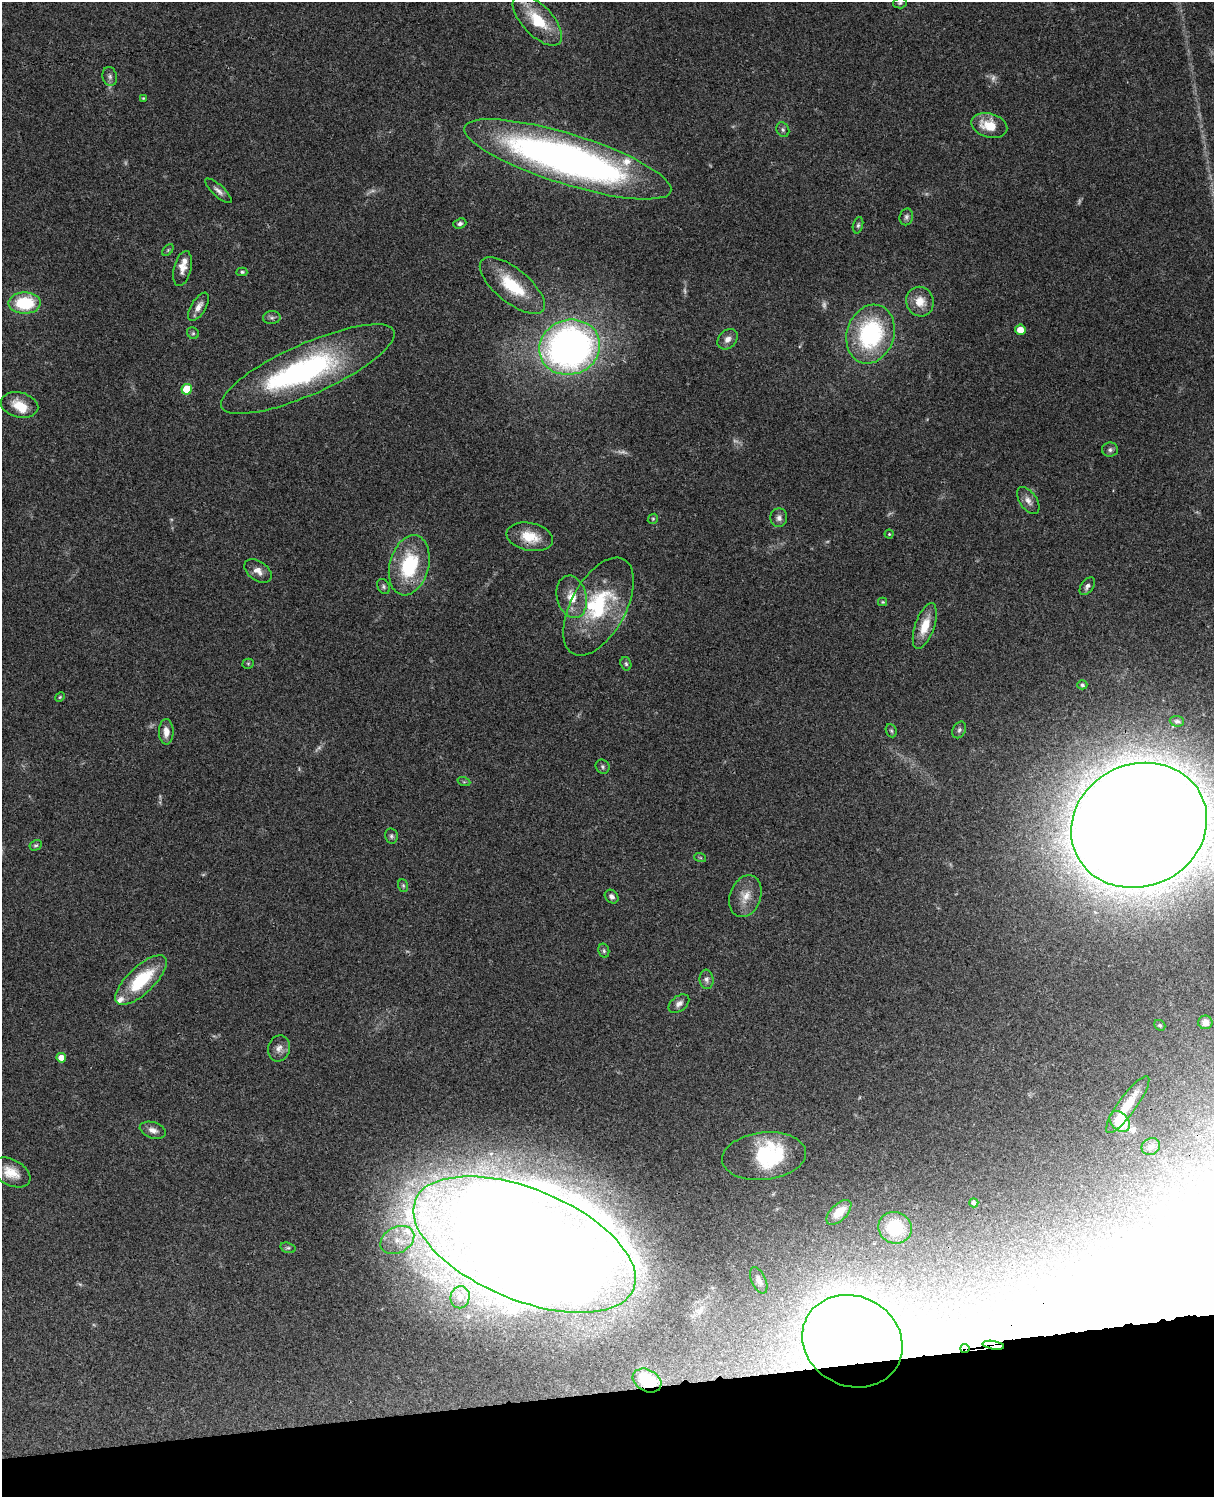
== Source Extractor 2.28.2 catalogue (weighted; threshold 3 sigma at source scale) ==
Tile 10 of 4 x 3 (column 2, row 3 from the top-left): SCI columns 1333-2544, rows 277-1771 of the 5087 x 4925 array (HDU 1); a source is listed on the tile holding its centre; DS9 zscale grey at full resolution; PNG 1216 x 1499 px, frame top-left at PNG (2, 2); each listed source drawn as its Kron ellipse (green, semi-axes under 4 px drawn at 4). Shown black and unused: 7% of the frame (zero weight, under 3 of 4 exposures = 6% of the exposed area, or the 3 px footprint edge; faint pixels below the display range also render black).
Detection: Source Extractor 2.28.2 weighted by HDU 2 'WHT'; one run over the whole footprint, this tile lists its part. Background 0.0774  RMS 0.0059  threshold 0.0264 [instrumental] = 3 sigma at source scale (4.5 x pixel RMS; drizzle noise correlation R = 1.50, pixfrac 1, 0.05/0.05 arcsec/px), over >= 5 px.
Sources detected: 110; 15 too faint to see at this stretch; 5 inside a brighter object's white glare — neither listed nor drawn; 6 inside a brighter listed object's ellipse — not listed separately; the other 84 listed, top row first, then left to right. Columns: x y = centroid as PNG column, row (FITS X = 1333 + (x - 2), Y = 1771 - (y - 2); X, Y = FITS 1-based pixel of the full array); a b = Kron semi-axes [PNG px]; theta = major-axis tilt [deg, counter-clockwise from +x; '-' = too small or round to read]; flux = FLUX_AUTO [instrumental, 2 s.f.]
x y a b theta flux
900 3 7 5 5 1.1
537 20 32 15 -47 23
110 77 10 7 -79 2
143 98 3 2 - 0.46
989 126 18 12 -16 14
783 130 7 6 - 1.4
568 159 108 25 -17 340
218 191 17 5 -43 2.8
906 217 8 6 77 1.7
460 224 7 4 20 1.4
858 225 8 5 75 1.3
168 250 7 4 46 0.76
182 269 18 8 76 4.5
242 272 5 4 - 0.83
512 286 40 17 -39 25
920 302 15 13 -72 8.5
25 303 16 10 1 30
199 307 16 7 59 4.1
272 318 9 6 4 1.7
1020 330 5 5 - 7.6
193 333 6 5 - 0.98
870 334 30 23 72 70
728 339 11 8 43 3.7
569 347 31 27 16 290
308 369 94 25 24 120
187 389 5 5 - 23
19 405 19 12 -14 10
1110 450 8 7 - 1.7
1028 500 15 8 -55 3.8
779 518 9 8 - 2.7
653 519 5 4 - 0.76
889 534 4 4 - 0.65
530 537 23 14 -11 14
409 565 30 19 75 40
258 571 15 9 -37 4.4
383 586 8 6 -60 1.3
1087 586 10 6 54 2.1
572 597 21 14 -76 10
883 602 4 4 - 0.67
599 607 54 27 62 50
925 626 24 9 71 13
248 664 5 5 - 0.78
626 664 7 5 -74 1.1
1082 685 5 4 - 1.1
60 697 5 4 - 0.68
1177 721 7 5 -6 1.3
959 730 9 6 63 1.5
891 731 7 5 -68 1
166 732 13 7 -89 5
603 767 7 6 - 1.3
464 782 6 4 -18 0.83
1139 825 69 61 25 4500
391 836 8 6 -80 1.4
36 845 6 5 - 0.99
700 857 6 4 -19 0.64
403 886 6 5 - 0.89
745 896 21 15 70 8.8
612 897 7 6 - 2.2
604 951 7 5 -76 1.1
706 979 10 7 -83 2
141 980 33 13 44 31
679 1004 12 7 38 2.8
1205 1022 7 7 - 3.4
1160 1025 6 5 - 0.86
279 1048 13 11 76 4.1
61 1058 5 4 - 6.6
1128 1105 34 9 54 13
1120 1121 12 8 -45 32
153 1130 13 8 -19 3.5
1151 1147 9 8 - 2.3
764 1156 42 23 6 41
11 1172 21 13 -28 9.8
974 1203 4 4 - 2
839 1212 15 8 45 9.2
895 1228 17 15 -19 24
397 1240 18 13 28 10
524 1244 118 55 -22 2700
288 1248 8 5 -15 1.1
759 1280 14 7 -65 2.8
460 1297 11 9 73 4.2
852 1341 51 45 -27 1200
993 1345 11 4 -9 130
965 1349 4 4 - 2.7
647 1380 15 11 -27 19
Overlapping masked pixels (flux is a lower limit): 6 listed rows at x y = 530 537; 524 1244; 852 1341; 993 1345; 965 1349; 647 1380
Isophote crosses this tile's border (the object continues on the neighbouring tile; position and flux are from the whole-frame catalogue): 1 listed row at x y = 1139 825